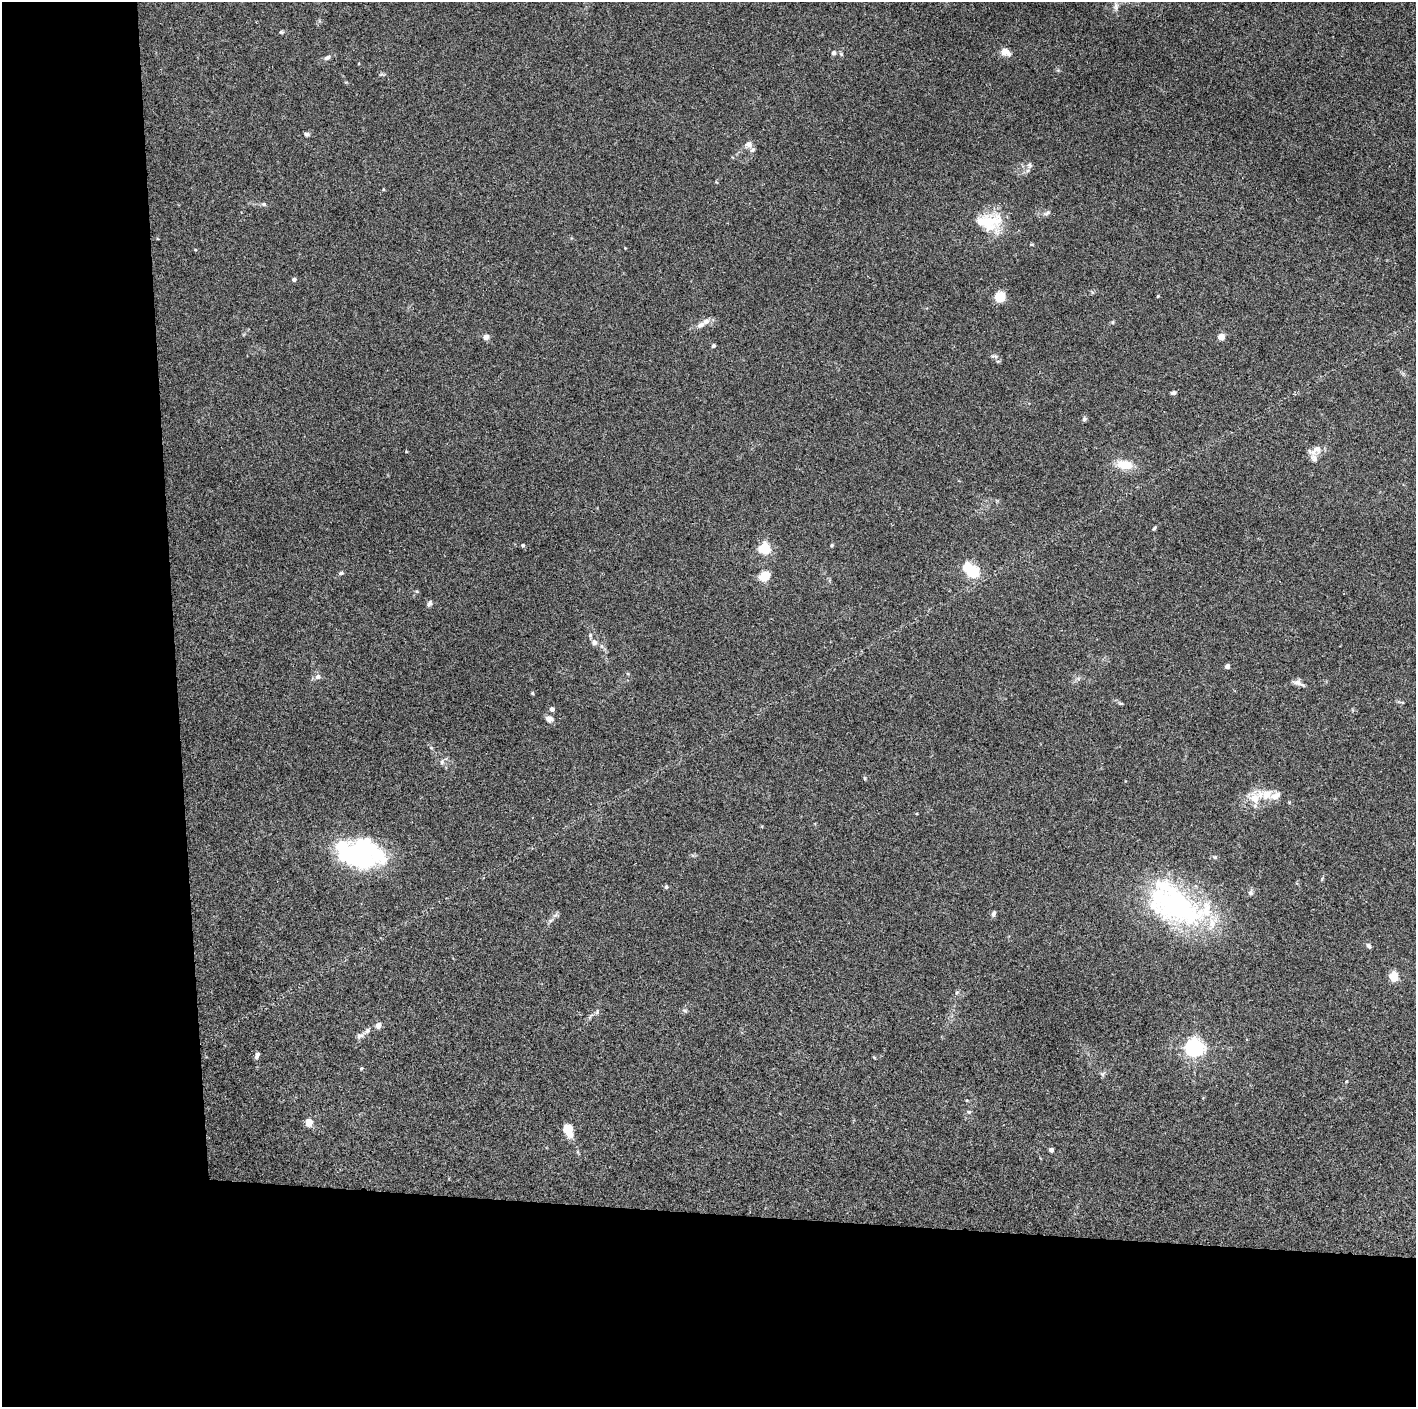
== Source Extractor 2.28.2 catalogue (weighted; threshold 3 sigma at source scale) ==
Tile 7 of 3 x 3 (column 1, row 3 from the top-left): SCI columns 2-1415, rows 2-1406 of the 4244 x 4221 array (HDU 1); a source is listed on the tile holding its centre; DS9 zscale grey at full resolution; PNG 1418 x 1409 px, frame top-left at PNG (2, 2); no overlay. Shown black and unused: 24% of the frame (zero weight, under 3 of 4 exposures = <1% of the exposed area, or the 3 px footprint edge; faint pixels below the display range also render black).
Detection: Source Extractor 2.28.2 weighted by HDU 2 'WHT'; one run over the whole footprint, this tile lists its part. Background 0.0329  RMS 0.0045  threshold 0.0204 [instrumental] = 3 sigma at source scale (4.5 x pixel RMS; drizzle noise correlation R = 1.50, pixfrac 1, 0.05/0.05 arcsec/px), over >= 5 px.
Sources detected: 70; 3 inside a brighter object's white glare — not listed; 7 inside a brighter listed object's ellipse — not listed separately; the other 60 listed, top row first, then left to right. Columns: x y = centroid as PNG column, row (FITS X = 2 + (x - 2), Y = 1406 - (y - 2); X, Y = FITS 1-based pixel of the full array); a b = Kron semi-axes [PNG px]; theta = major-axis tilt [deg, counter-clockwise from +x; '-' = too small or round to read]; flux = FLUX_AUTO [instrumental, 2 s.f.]
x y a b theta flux
1116 6 12 6 -89 1.8
281 32 6 5 - 0.62
1005 51 10 9 - 2.8
834 53 5 4 - 1.5
327 58 8 5 26 1.2
306 134 6 5 - 0.97
748 144 10 8 15 2.3
1029 165 6 5 - 0.97
264 204 6 5 - 0.77
1047 213 9 4 36 0.93
989 222 39 21 2 17
294 279 6 5 - 0.82
1158 296 4 3 - 0.4
1000 297 6 6 - 16
1113 322 5 3 - 0.46
701 325 12 7 30 2.3
486 337 8 7 - 1.6
1221 337 5 4 - 7.7
714 345 5 4 - 0.73
994 356 11 3 -10 0.81
1173 393 6 4 25 0.94
1084 419 6 5 - 0.73
1315 450 20 9 27 3.6
1124 464 22 12 -11 7.2
1154 528 6 4 45 0.57
523 545 6 4 -20 0.6
832 545 4 3 - 0.55
764 548 5 5 - 49
973 572 6 5 - 40
341 573 7 4 25 0.7
764 576 13 9 29 5.7
429 604 8 5 57 1
590 635 6 5 - 0.72
594 642 8 7 - 1.4
1227 666 4 4 - 2.5
317 677 7 7 - 1.5
1299 683 16 6 -25 2.1
532 693 4 4 - 0.53
552 709 5 5 - 1.5
549 719 10 7 -15 2
442 762 7 5 71 1
1266 795 16 13 13 6.7
361 854 43 31 -10 61
1215 857 4 4 - 0.52
666 887 5 5 - 0.8
1251 893 7 6 - 1.2
1175 904 77 39 -25 83
993 914 7 5 73 1.1
1368 946 7 5 -55 1.1
1393 977 5 5 - 25
685 1011 6 4 -20 0.63
378 1026 8 6 78 1.8
360 1036 11 6 28 1.6
1194 1048 6 6 - 190
257 1055 7 5 63 1.3
361 1068 5 3 - 0.43
969 1112 5 5 - 0.61
309 1123 5 4 - 12
568 1130 12 9 -69 8.2
1051 1150 4 4 - 1.7